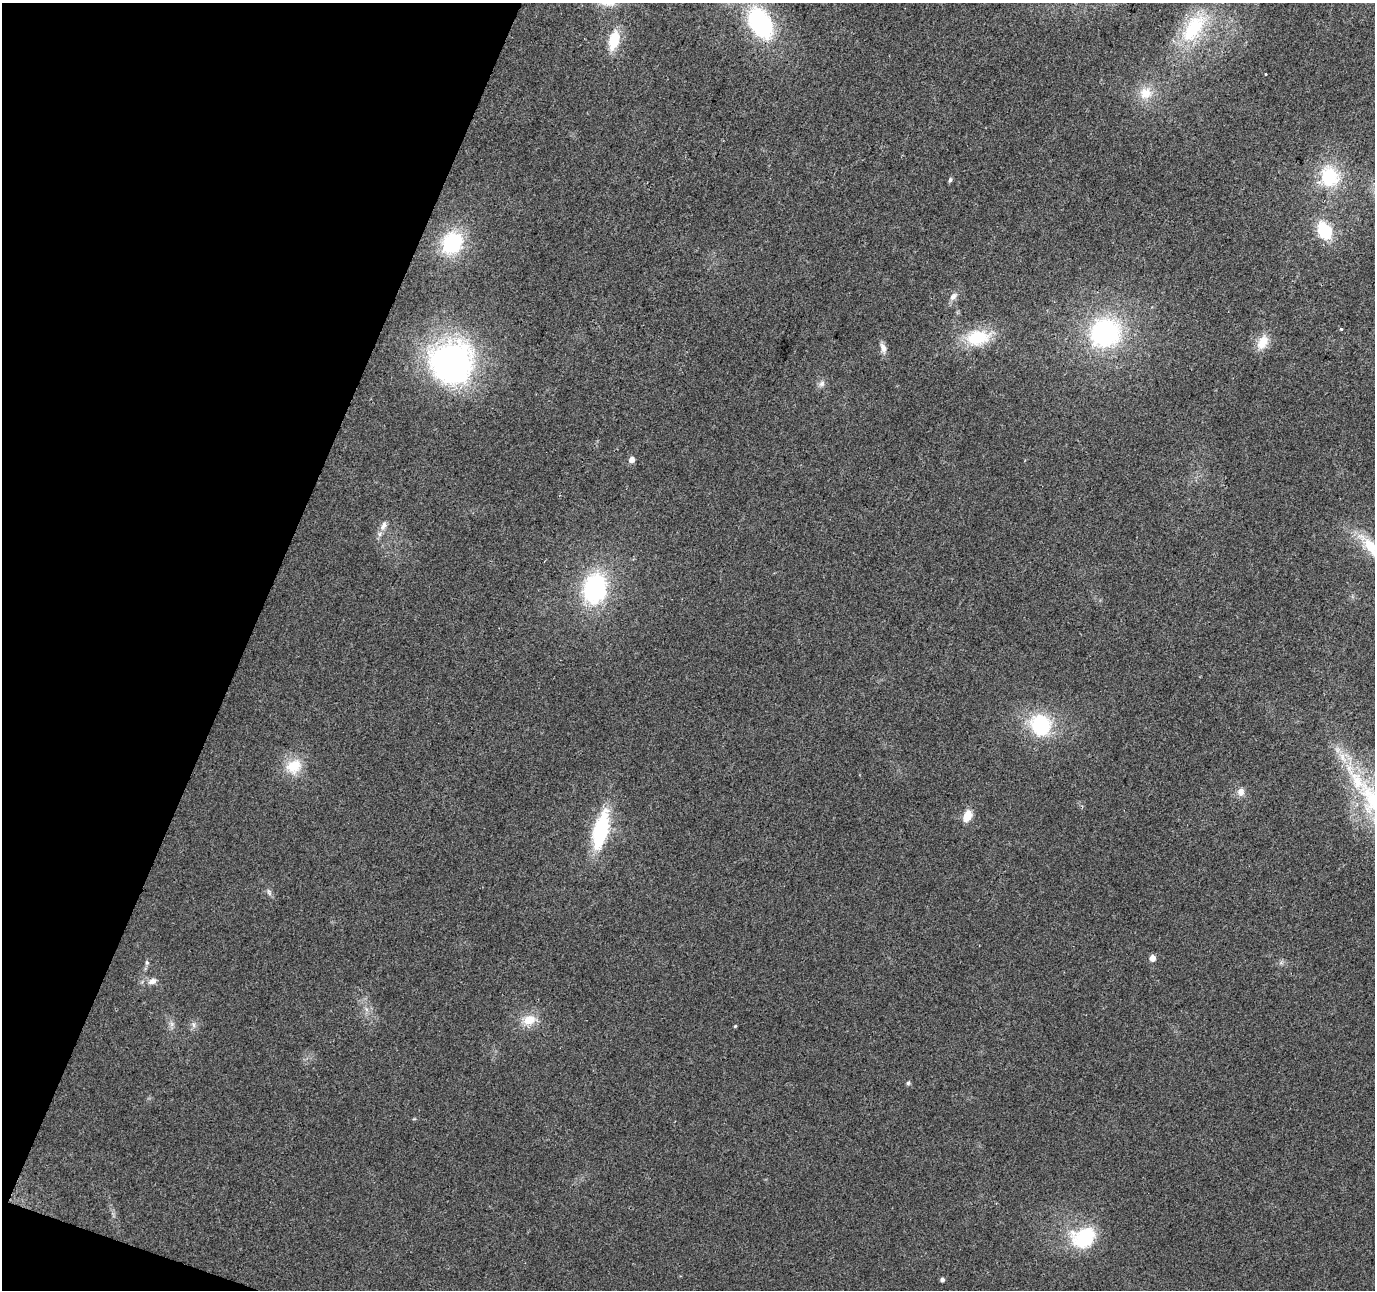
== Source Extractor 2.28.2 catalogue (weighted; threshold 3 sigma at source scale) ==
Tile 9 of 4 x 4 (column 1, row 3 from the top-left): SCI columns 1-1373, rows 1502-2789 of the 5500 x 5642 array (HDU 1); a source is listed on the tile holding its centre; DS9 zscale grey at full resolution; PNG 1377 x 1292 px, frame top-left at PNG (2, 3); no overlay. Shown black and unused: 18% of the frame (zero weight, under 2 of 3 exposures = <1% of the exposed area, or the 3 px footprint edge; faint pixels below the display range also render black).
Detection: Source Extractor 2.28.2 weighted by HDU 2 'WHT'; one run over the whole footprint, this tile lists its part. Background 0.0384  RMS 0.0065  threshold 0.0294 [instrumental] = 3 sigma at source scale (4.5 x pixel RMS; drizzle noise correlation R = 1.50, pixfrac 1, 0.0396/0.0396 arcsec/px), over >= 5 px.
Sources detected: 39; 1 inside a brighter object's white glare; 1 cosmic-ray / hot-pixel residue — not listed; the other 37 listed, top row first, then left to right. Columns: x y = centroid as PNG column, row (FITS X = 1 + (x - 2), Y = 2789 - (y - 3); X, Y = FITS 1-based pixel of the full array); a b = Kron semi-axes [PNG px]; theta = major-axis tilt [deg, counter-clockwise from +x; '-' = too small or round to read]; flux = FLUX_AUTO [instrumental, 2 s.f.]
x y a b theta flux
760 23 40 25 -59 73
1193 28 50 23 54 44
614 40 20 10 75 19
1145 93 17 16 - 12
1330 176 25 21 -72 35
950 180 5 4 - 1.5
1324 231 17 12 -64 29
452 243 23 19 57 50
953 296 13 8 47 3.4
1341 329 3 3 - 1.3
1105 333 32 29 26 98
978 338 24 15 9 31
1263 342 19 11 65 11
883 348 15 7 -72 3.8
453 363 57 48 81 160
821 384 9 7 45 2.5
631 460 5 5 - 4.6
384 525 14 7 69 4.1
1371 547 31 15 -52 22
594 588 26 20 79 90
1040 725 21 19 -58 48
294 766 19 16 33 17
1357 781 47 19 -65 45
1241 792 11 9 -90 4.1
967 816 13 8 65 9.2
601 830 35 13 76 60
269 892 11 5 -68 1.9
1152 958 5 5 - 5.9
147 963 6 5 - 1.2
152 981 12 8 19 4
529 1020 17 12 13 11
172 1024 8 5 90 1.9
194 1025 7 4 -88 1.7
735 1026 4 3 - 0.66
908 1083 5 4 - 1.4
1084 1238 25 21 15 44
942 1280 4 4 - 1.9
Isophote crosses this tile's border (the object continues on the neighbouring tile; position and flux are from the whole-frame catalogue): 1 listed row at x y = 1371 547